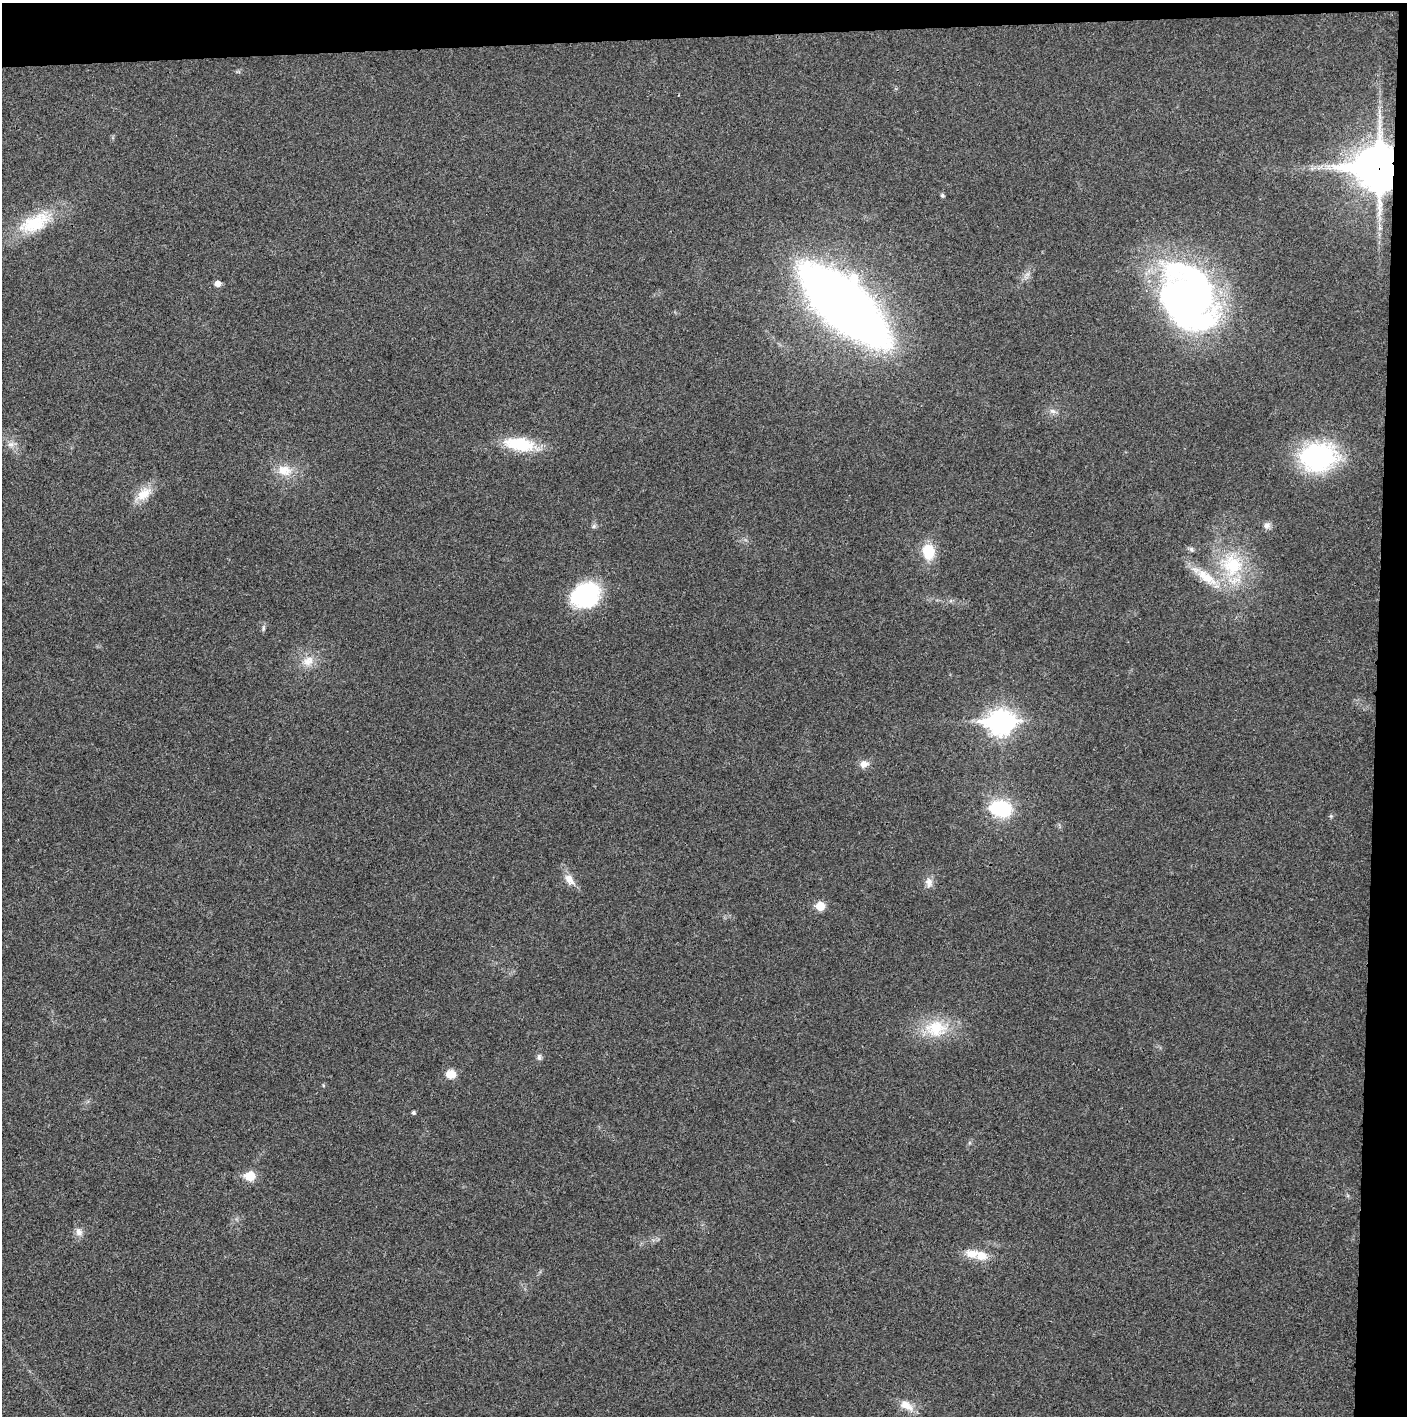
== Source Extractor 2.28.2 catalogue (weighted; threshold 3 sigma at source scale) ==
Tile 3 of 3 x 3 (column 3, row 1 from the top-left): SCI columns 2819-4223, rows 2829-4242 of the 4227 x 4252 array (HDU 1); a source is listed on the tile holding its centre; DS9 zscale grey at full resolution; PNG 1409 x 1418 px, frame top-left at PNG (2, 3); no overlay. Shown black and unused: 5% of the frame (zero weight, under 3 of 4 exposures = <1% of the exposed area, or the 3 px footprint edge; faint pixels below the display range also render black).
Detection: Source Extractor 2.28.2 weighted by HDU 2 'WHT'; one run over the whole footprint, this tile lists its part. Background 0.0248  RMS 0.006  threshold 0.0269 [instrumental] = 3 sigma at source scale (4.5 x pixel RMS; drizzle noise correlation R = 1.50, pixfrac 1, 0.05/0.05 arcsec/px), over >= 5 px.
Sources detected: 38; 1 inside a brighter object's white glare — not listed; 2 inside a brighter listed object's ellipse — not listed separately; the other 35 listed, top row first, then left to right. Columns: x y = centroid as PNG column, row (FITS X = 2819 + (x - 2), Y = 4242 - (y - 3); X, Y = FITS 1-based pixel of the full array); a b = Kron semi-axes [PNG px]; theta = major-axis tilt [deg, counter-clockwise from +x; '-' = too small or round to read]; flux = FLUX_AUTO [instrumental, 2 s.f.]
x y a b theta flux
1379 168 16 15 - 2000
942 195 5 4 - 1.1
34 223 47 21 25 30
217 283 6 5 - 4
1192 296 69 49 -71 280
844 305 64 25 -43 960
1052 411 9 7 -4 2.4
11 444 10 6 17 2.5
520 444 36 16 -8 27
1318 457 39 29 6 81
284 470 22 16 -12 11
144 494 25 13 37 10
594 526 6 5 - 1.2
1267 526 9 8 - 2.4
1191 549 8 5 -50 1.3
928 551 14 11 -82 19
1232 565 35 31 -63 41
585 595 29 23 25 56
263 628 10 4 85 1.2
308 661 17 13 34 7.9
1001 722 11 9 1 480
864 764 12 9 13 4.1
1001 809 17 12 -13 47
569 879 17 10 -56 5.9
929 882 14 10 -80 4
820 906 6 6 - 15
936 1028 34 24 -3 25
539 1057 10 6 -84 1.8
451 1074 12 11 - 6.1
323 1085 5 3 - 0.55
413 1113 4 4 - 1.2
250 1176 6 6 - 21
79 1232 11 9 -64 3.5
972 1254 20 12 -8 9
906 1405 22 10 -32 7.2
Overlapping masked pixels (flux is a lower limit): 1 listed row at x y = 1379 168